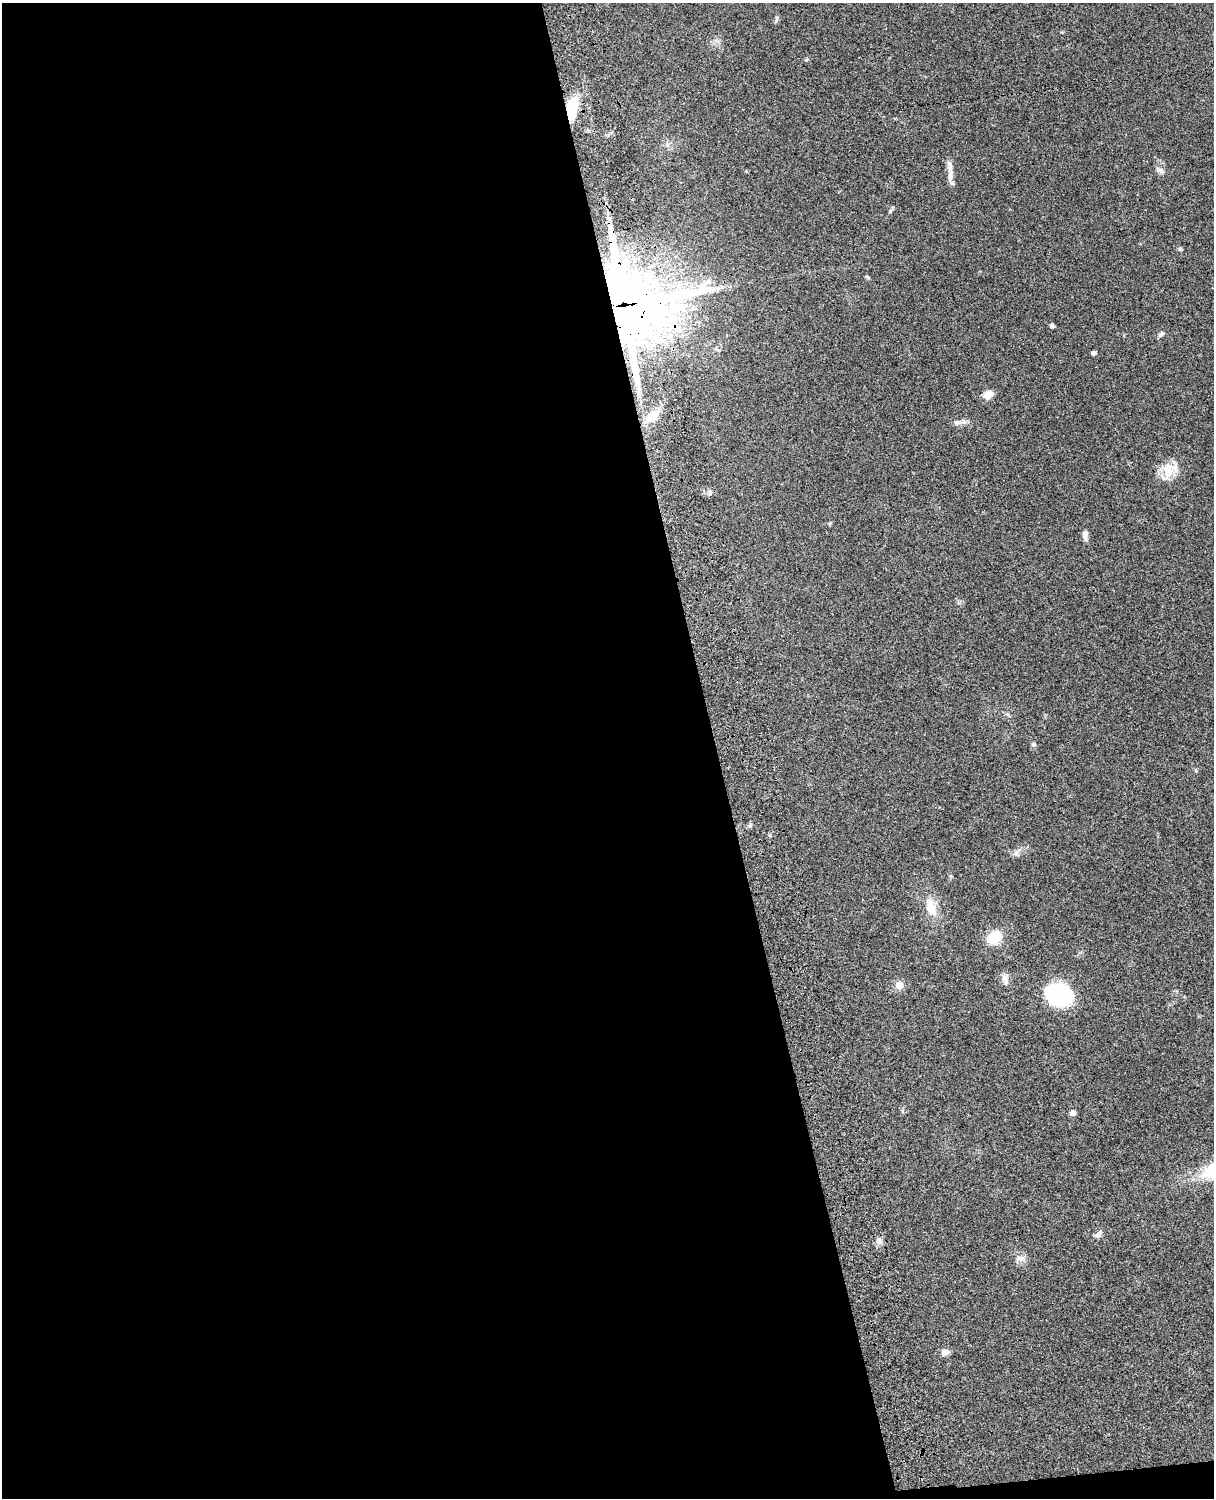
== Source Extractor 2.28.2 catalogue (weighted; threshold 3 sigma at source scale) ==
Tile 9 of 4 x 3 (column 1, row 3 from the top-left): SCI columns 121-1332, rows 277-1772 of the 5086 x 4926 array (HDU 1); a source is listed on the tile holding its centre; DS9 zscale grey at full resolution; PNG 1216 x 1500 px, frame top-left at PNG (2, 3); no overlay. Shown black and unused: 59% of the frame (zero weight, under 3 of 4 exposures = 6% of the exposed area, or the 3 px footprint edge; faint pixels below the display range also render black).
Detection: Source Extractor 2.28.2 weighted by HDU 2 'WHT'; one run over the whole footprint, this tile lists its part. Background 0.0778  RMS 0.0058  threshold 0.026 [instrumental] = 3 sigma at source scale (4.5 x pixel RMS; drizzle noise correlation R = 1.50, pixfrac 1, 0.05/0.05 arcsec/px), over >= 5 px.
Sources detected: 29; all 29 listed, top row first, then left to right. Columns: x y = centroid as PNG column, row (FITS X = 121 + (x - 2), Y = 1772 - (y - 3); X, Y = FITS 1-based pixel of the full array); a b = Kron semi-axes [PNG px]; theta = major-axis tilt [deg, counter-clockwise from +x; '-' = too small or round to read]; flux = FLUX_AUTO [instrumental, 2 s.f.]
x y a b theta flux
572 109 23 10 76 24
1160 170 11 6 -27 2.3
950 174 28 6 89 4.7
1180 249 6 5 - 0.86
867 277 7 4 -44 0.78
625 305 27 26 - 4100
1052 326 4 4 - 1.9
1161 334 8 6 43 1.4
717 350 7 4 -20 0.88
1093 353 5 4 - 1.4
988 394 11 8 44 5.3
652 416 23 12 42 10
956 423 7 7 - 1.7
1169 469 22 20 87 11
709 493 7 4 44 1
1085 535 11 6 -89 2.8
1033 744 6 5 - 1.1
1196 770 6 3 -90 0.64
1017 852 17 5 48 2.3
931 907 23 12 -73 11
994 938 19 16 38 11
1005 978 16 8 -80 3.1
899 985 10 9 - 4.1
1059 995 18 14 -20 85
1073 1113 6 6 - 2.5
1097 1235 10 7 -6 1.8
879 1241 10 8 66 2.4
1021 1258 12 7 -6 2.8
945 1352 11 7 -7 2.4
Overlapping masked pixels (flux is a lower limit): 2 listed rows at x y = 572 109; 625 305